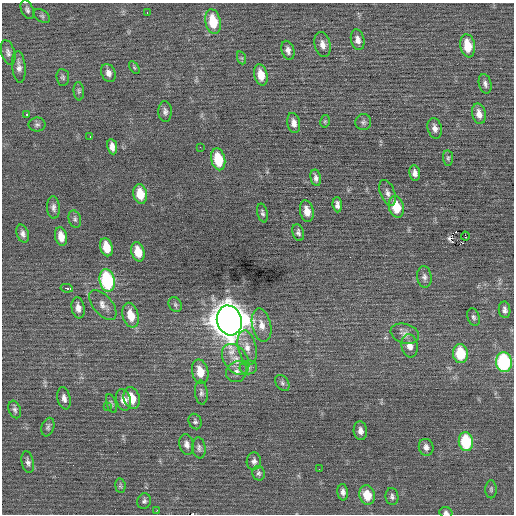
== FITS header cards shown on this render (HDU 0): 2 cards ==
NAXIS1  =                  512 / Axis length
NAXIS2  =                  512 / Axis length

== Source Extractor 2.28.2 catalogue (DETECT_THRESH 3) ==
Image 512 x 512 px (HDU 0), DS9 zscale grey, 1 PNG px = 1 image px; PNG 516 x 516 px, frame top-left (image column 1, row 512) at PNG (2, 3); each listed source drawn as its Kron ellipse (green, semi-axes under 4 px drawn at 4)
Background 0.0202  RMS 0.72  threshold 2.17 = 3 sigma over >= 5 px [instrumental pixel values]
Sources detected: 94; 1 with non-positive FLUX_AUTO (blend fragments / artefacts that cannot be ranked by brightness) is neither listed nor drawn; the other 93 listed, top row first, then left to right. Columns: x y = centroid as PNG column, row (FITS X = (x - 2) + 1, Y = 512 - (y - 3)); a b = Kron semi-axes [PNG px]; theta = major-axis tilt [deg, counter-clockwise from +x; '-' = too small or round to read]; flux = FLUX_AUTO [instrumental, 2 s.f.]
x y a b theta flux
27 10 10 6 -68 150
147 12 3 2 - 240
42 16 9 6 -35 100
213 21 12 7 -79 1500
358 40 10 6 -78 270
323 45 13 8 -76 330
468 46 12 7 -80 1100
288 50 10 6 -73 230
8 53 13 6 -74 200
242 58 6 4 -71 70
19 67 16 6 -85 280
134 67 7 4 -58 74
108 73 9 7 -66 260
261 75 11 6 -77 660
63 77 8 6 -83 110
485 84 10 6 -76 180
79 91 9 5 -84 100
165 111 10 7 -89 180
27 114 3 2 - 190
479 114 10 6 -78 350
325 121 6 5 - 71
363 122 8 8 - 130
294 123 10 6 -79 270
37 125 8 7 - 130
435 128 10 7 -76 240
90 136 3 2 - 77
112 147 8 5 -80 270
200 147 2 2 - 26
448 158 7 5 -82 86
218 159 11 7 -78 1600
415 173 7 5 -81 220
316 178 8 5 -78 170
388 193 13 7 -69 230
140 194 10 7 -78 920
337 205 7 4 -85 190
396 207 11 7 -77 1300
53 208 11 6 -87 180
307 211 11 6 -78 490
262 213 9 5 -77 130
75 219 9 6 -72 130
298 233 8 5 -74 140
23 234 9 6 -72 190
61 236 9 6 -78 480
465 236 4 2 - 67
106 247 9 6 -75 890
138 252 10 6 -75 850
424 277 11 7 -82 190
107 280 11 7 -78 4400
67 288 6 3 -10 1000
175 304 8 6 -59 110
103 305 18 9 -50 350
78 308 11 6 -80 300
505 310 8 5 -82 170
131 315 13 8 -75 800
473 317 9 6 -70 120
229 320 15 12 -74 100000
261 325 17 9 -77 490
405 334 14 10 -18 320
410 346 11 8 -81 370
247 348 17 9 -77 520
460 353 10 7 -84 1800
236 359 17 11 -54 610
504 362 10 8 -84 5300
248 367 9 6 10 150
200 372 12 8 -77 780
237 372 11 10 - 320
282 383 9 6 -55 110
201 393 12 6 -85 170
64 398 11 6 -79 230
132 398 11 8 -77 810
123 400 11 7 -75 340
111 404 10 4 -72 98
108 407 3 2 - 80
15 409 9 6 -72 150
195 422 8 6 -66 120
48 427 9 6 71 120
360 431 9 6 -85 240
466 442 9 7 -82 2600
187 444 10 7 -78 250
426 447 8 7 - 230
199 448 10 6 -83 160
254 461 9 7 89 190
28 462 11 6 -78 170
319 469 2 2 - 67
259 473 7 6 - 120
120 486 7 5 -82 90
491 489 9 5 -90 100
343 492 8 5 -85 180
367 495 10 7 -76 900
392 497 8 6 -81 140
144 501 8 6 68 120
157 510 4 3 - 44
446 513 6 5 - 150
At the frame edge (FLAGS 8, measured only in part): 1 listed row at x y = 446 513
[1 non-positive-flux detection neither listed nor drawn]